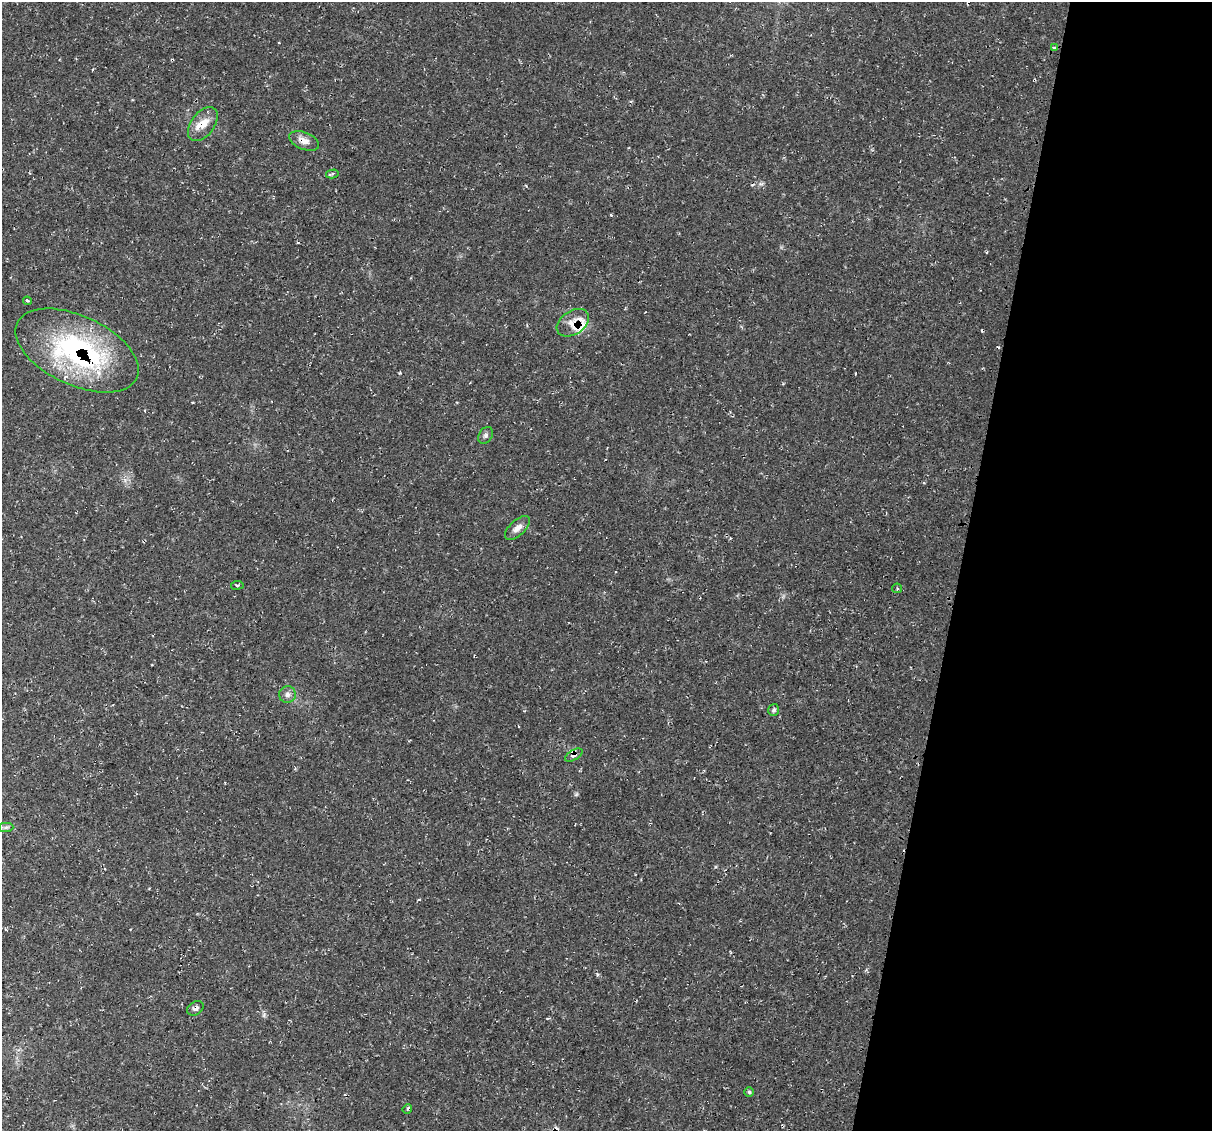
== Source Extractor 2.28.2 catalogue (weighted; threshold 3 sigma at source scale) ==
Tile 8 of 4 x 4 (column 4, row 2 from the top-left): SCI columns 3644-4853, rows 2373-3501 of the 4856 x 4871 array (HDU 1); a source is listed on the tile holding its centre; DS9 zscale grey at full resolution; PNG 1214 x 1133 px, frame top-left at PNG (2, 2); each listed source drawn as its Kron ellipse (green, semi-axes under 4 px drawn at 4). Shown black and unused: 21% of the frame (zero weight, under 2 of 3 exposures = <1% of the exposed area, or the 3 px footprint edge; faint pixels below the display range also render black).
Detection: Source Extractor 2.28.2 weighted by HDU 2 'WHT'; one run over the whole footprint, this tile lists its part. Background 0.0207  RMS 0.0061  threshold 0.0275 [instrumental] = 3 sigma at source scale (4.5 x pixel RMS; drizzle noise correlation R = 1.50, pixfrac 1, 0.05/0.05 arcsec/px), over >= 5 px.
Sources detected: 24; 4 cosmic-ray / hot-pixel residue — neither listed nor drawn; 2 inside a brighter listed object's ellipse — not listed separately; the other 18 listed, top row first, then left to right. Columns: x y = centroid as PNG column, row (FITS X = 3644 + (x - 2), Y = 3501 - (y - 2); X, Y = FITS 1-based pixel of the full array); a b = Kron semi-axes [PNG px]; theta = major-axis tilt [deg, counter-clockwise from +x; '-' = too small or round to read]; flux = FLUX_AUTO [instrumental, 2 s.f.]
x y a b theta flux
1054 48 4 3 - 4.1
203 124 19 11 53 8.7
304 141 16 8 -23 4.8
332 174 6 3 13 1.5
27 301 4 3 - 0.82
573 323 18 11 33 8.2
77 351 66 34 -25 110
486 435 9 6 58 1.7
517 528 15 7 42 4.1
237 585 6 3 7 0.8
897 588 5 4 - 0.79
287 694 8 8 - 2.5
774 710 6 5 - 1.5
574 755 10 5 29 2.1
6 827 7 4 1 1.3
195 1008 9 6 31 2.3
749 1092 4 4 - 0.98
407 1109 5 4 - 0.99
Overlapping masked pixels (flux is a lower limit): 6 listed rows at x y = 1054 48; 304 141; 573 323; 77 351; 574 755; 195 1008